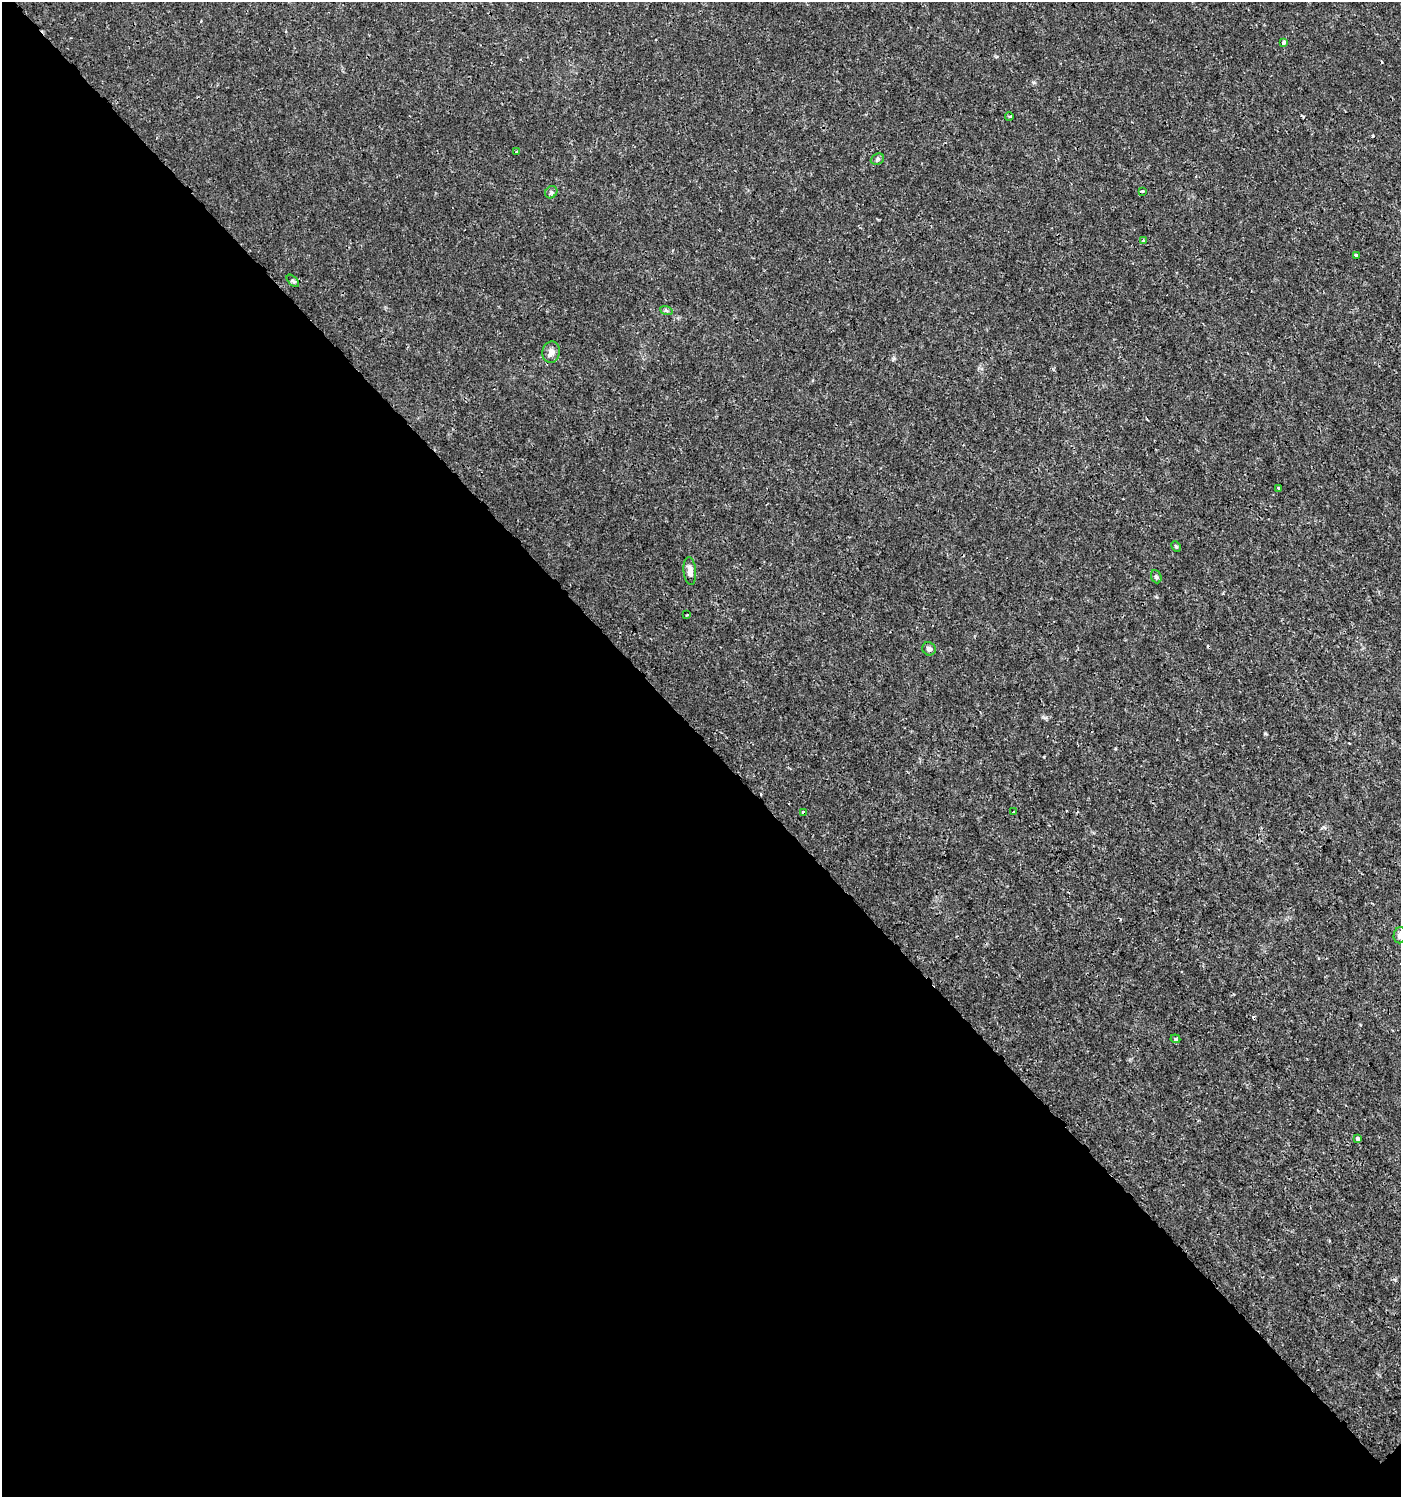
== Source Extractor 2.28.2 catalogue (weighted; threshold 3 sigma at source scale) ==
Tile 9 of 4 x 4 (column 1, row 3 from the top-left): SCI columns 199-1597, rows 1545-3039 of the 6057 x 6072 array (HDU 1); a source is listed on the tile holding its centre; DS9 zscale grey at full resolution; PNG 1403 x 1499 px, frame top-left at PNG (2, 2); each listed source drawn as its Kron ellipse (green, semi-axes under 4 px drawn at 4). Shown black and unused: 51% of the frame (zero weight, under 3 of 4 exposures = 5% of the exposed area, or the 3 px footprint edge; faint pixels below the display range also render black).
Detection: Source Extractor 2.28.2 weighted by HDU 2 'WHT'; one run over the whole footprint, this tile lists its part. Background 0.00101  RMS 7.8e-04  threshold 0.0035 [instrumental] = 3 sigma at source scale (4.5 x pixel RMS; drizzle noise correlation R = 1.50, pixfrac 1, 0.0396/0.0396 arcsec/px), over >= 5 px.
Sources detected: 24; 2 cosmic-ray / hot-pixel residue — neither listed nor drawn; the other 22 listed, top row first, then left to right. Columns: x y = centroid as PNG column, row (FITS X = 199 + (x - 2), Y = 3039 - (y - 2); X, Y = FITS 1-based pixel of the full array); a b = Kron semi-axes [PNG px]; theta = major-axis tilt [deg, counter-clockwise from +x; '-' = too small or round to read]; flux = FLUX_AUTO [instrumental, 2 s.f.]
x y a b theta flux
1284 42 4 3 - 0.35
1009 116 4 3 - 0.089
517 152 3 3 - 0.16
877 159 7 5 23 0.15
1143 191 3 3 - 0.079
551 192 6 5 - 0.17
1144 241 4 3 - 0.076
1356 255 3 3 - 0.18
293 281 8 3 -45 0.12
666 310 6 4 -20 0.12
551 352 11 8 78 0.49
1279 488 3 3 - 0.28
1176 546 5 4 - 0.11
690 571 14 6 -85 0.44
1156 577 7 5 -67 0.14
687 615 3 2 - 0.078
929 649 7 6 - 0.24
803 812 3 3 - 0.25
1013 812 3 2 - 0.056
1400 935 8 6 78 0.24
1175 1039 5 4 - 0.096
1357 1139 4 3 - 0.21
Overlapping masked pixels (flux is a lower limit): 1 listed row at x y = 803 812
Isophote crosses this tile's border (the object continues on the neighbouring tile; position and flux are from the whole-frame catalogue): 1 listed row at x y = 1400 935